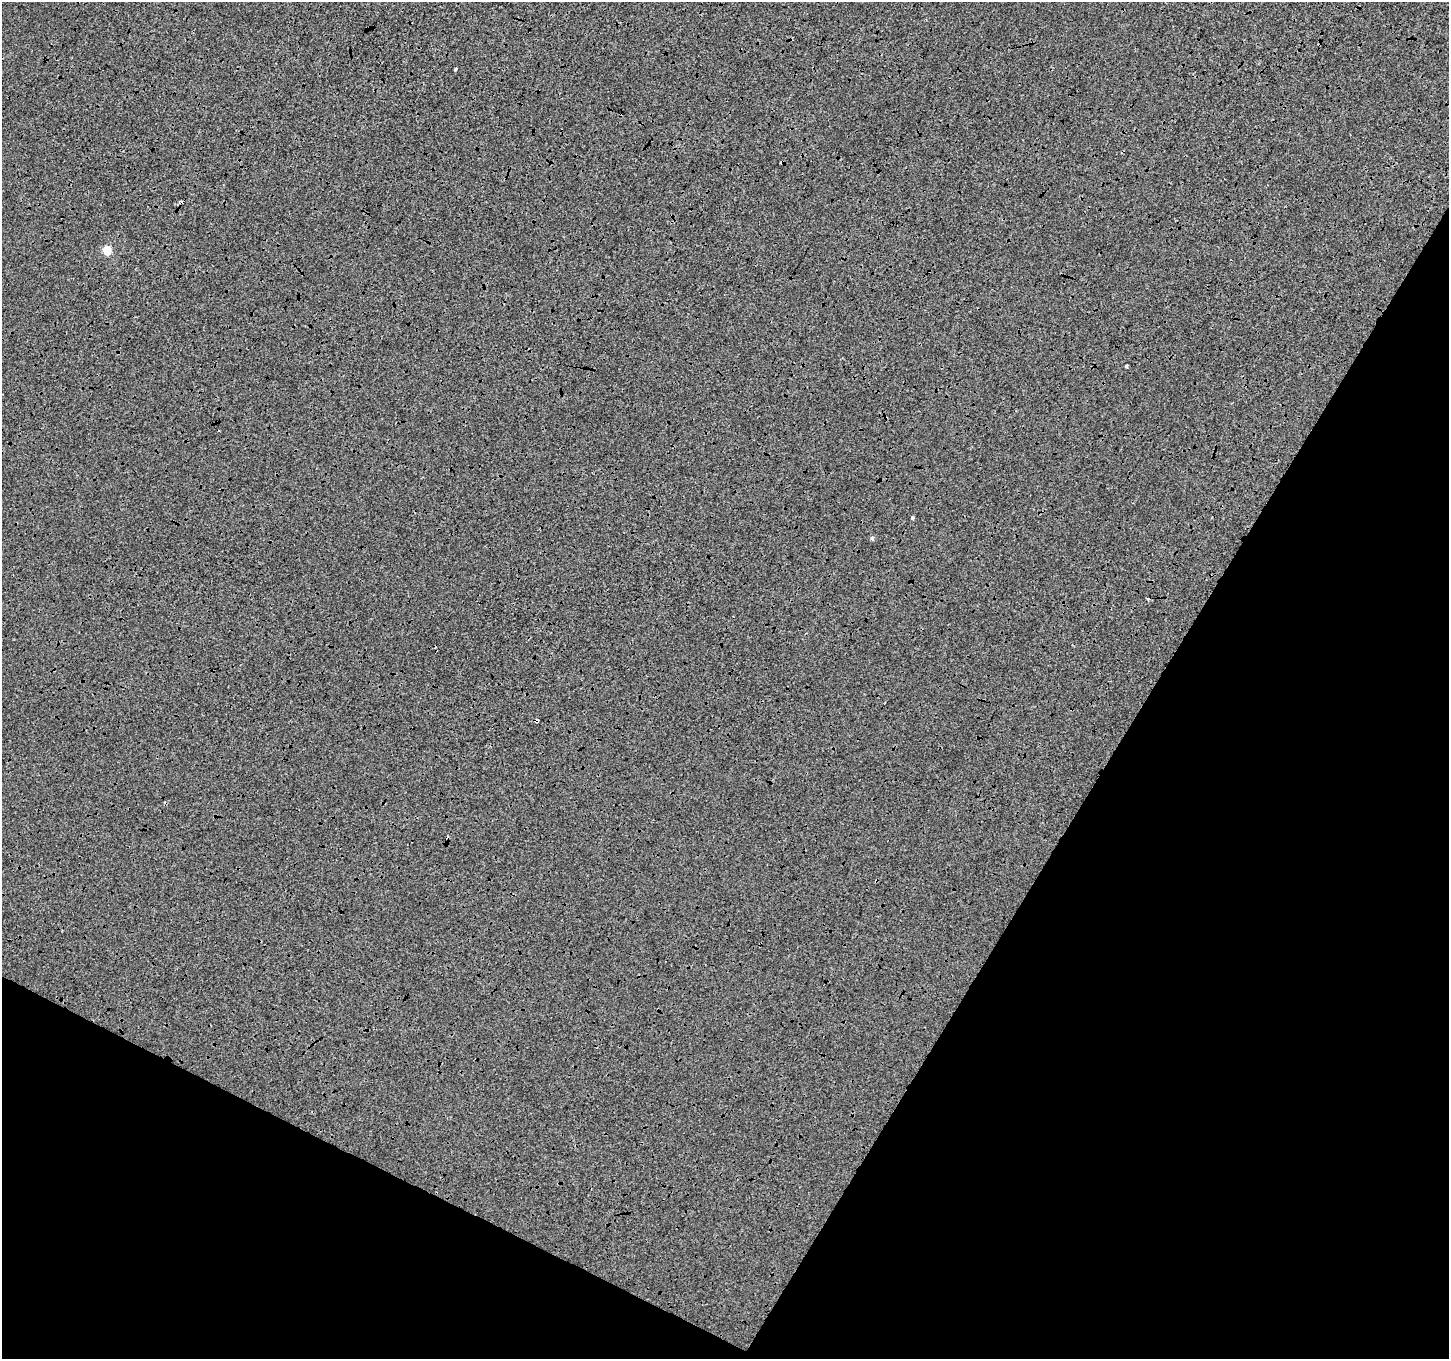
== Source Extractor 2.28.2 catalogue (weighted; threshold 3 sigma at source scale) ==
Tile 15 of 4 x 4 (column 3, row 4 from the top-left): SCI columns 2906-4352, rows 265-1621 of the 5802 x 5891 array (HDU 1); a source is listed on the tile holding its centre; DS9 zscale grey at full resolution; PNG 1451 x 1361 px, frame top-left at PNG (2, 2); no overlay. Shown black and unused: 29% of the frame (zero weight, under 3 of 4 exposures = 2% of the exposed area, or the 3 px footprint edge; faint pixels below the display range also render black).
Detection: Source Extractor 2.28.2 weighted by HDU 2 'WHT'; one run over the whole footprint, this tile lists its part. Background -0.00411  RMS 0.0063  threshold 0.0286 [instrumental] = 3 sigma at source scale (4.5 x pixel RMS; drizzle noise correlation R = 1.50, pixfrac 1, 0.0396/0.0396 arcsec/px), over >= 5 px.
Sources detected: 11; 5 cosmic-ray / hot-pixel residue — not listed; the other 6 listed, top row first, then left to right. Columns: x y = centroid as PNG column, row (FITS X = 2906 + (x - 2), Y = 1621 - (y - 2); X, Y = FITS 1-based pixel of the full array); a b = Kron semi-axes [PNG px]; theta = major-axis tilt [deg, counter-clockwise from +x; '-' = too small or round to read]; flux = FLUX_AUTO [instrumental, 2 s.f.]
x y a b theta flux
455 69 3 2 - 0.89
107 250 5 5 - 20
1126 366 3 3 - 1.2
912 518 3 3 - 2.9
872 538 5 4 - 1.2
537 721 4 4 - 1.8
Overlapping masked pixels (flux is a lower limit): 1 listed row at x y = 537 721